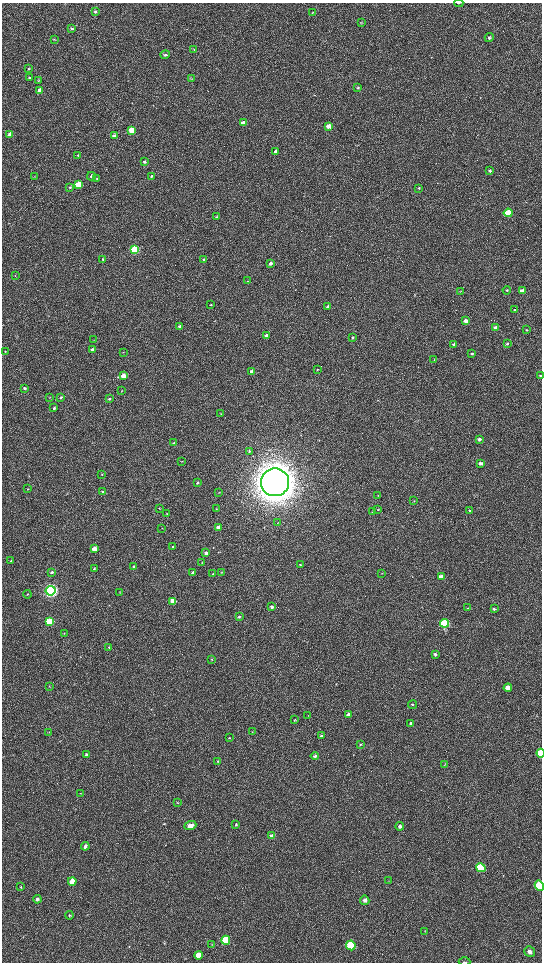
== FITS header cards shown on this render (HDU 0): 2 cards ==
NAXIS1  =                 1080 / length of data axis 1
NAXIS2  =                 1920 / length of data axis 2

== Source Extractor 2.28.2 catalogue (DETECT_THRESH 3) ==
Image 1080 x 1920 px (HDU 0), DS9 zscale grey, zoomed out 1/2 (1 PNG px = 2 x 2 image px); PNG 544 x 964 px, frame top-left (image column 1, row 1919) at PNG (2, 3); each listed source drawn as its Kron ellipse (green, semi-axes under 4 px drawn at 4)
Background 530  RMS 38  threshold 114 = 3 sigma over >= 5 px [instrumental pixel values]
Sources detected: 168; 9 cannot appear on this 1/2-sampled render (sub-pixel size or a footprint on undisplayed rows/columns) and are neither listed nor drawn; the other 159 listed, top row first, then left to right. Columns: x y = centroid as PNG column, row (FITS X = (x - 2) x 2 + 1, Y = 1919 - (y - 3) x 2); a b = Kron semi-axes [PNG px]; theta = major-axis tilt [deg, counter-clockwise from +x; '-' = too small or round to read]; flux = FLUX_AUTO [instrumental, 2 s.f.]
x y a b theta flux
459 3 4 2 - 6.0e+03
95 12 4 3 - 1.2e+04
313 12 4 3 - 6.6e+03
362 22 3 2 - 4.4e+03
72 29 4 4 - 9.1e+03
489 37 4 4 - 1.4e+04
54 39 4 3 - 5.2e+03
194 49 3 3 - 6.0e+03
165 55 4 4 - 1.1e+04
28 69 4 3 - 7.6e+03
29 77 4 3 - 7.3e+03
191 78 4 3 - 6.4e+03
38 80 4 3 - 6.5e+03
358 87 4 4 - 1.3e+04
39 90 4 4 - 2.4e+04
243 123 4 3 - 9.6e+04
328 126 4 3 - 5.7e+04
132 130 4 3 - 1.4e+05
10 134 4 3 - 3.3e+04
114 136 4 3 - 2.6e+04
276 152 3 3 - 3.1e+04
78 155 4 3 - 9.4e+03
144 162 4 3 - 1.3e+04
490 171 4 3 - 1.0e+04
35 176 3 2 - 3.3e+03
91 176 4 4 - 1.5e+04
152 176 4 3 - 1.0e+04
97 178 3 3 - 5.7e+03
78 184 4 3 - 2.7e+05
70 187 4 4 - 1.1e+04
419 188 3 3 - 6.5e+03
508 213 4 3 - 3.6e+05
217 217 3 3 - 1.1e+04
134 250 4 3 - 8.3e+05
103 259 3 3 - 9.5e+03
204 259 4 3 - 1.1e+04
270 263 3 3 - 2.5e+04
15 276 3 2 - 3.7e+03
248 281 3 2 - 3.8e+03
507 290 4 3 - 1.0e+04
460 291 3 2 - 3.8e+03
522 291 4 3 - 6.9e+04
211 305 4 3 - 6.8e+03
328 306 3 3 - 2.0e+04
515 310 3 3 - 7.5e+03
466 321 4 3 - 3.7e+04
180 327 4 3 - 2.7e+04
495 328 4 3 - 1.9e+04
526 330 3 3 - 5.0e+03
267 336 3 3 - 3.4e+04
353 337 3 3 - 1.1e+04
94 340 3 3 - 3.6e+03
507 343 4 3 - 8.9e+03
453 344 4 3 - 1.1e+04
92 350 3 3 - 3.6e+04
5 351 3 2 - 3.5e+03
123 352 3 2 - 3.0e+03
472 354 4 3 - 8.2e+03
434 360 3 3 - 3.5e+03
317 369 3 3 - 5.7e+03
252 372 3 3 - 4.8e+04
123 376 3 3 - 1.0e+05
540 376 3 3 - 8.1e+03
24 388 4 3 - 1.1e+04
122 391 3 2 - 3.3e+03
50 397 3 3 - 4.3e+03
61 397 4 3 - 1.1e+04
109 399 4 3 - 1.1e+04
54 408 3 3 - 1.2e+04
221 414 3 3 - 4.6e+03
479 439 4 3 - 2.4e+04
174 443 4 3 - 9.0e+03
249 451 4 3 - 9.1e+03
182 461 3 2 - 3.4e+03
481 463 4 3 - 2.5e+04
102 474 4 2 - 5.0e+03
275 482 14 14 - 1.9e+07
198 483 3 3 - 9.1e+03
28 489 3 3 - 6.1e+03
103 491 3 3 - 6.0e+03
219 492 3 2 - 3.4e+03
378 495 3 2 - 3.8e+03
414 501 4 2 - 4.5e+03
159 508 3 3 - 4.8e+03
216 509 3 2 - 4.3e+03
378 509 4 2 - 4.9e+03
470 511 4 4 - 1.0e+04
373 512 3 3 - 5.6e+03
167 513 3 3 - 4.5e+03
277 523 3 3 - 5.4e+03
219 527 3 3 - 6.1e+04
162 528 4 2 - 3.6e+03
173 547 3 3 - 9.8e+03
94 549 3 3 - 7.7e+04
206 553 4 3 - 1.9e+04
11 561 3 2 - 3.7e+03
202 563 4 2 - 4.9e+03
300 565 3 3 - 5.5e+03
134 566 4 3 - 1.2e+04
94 568 3 3 - 8.7e+03
52 572 4 3 - 1.7e+04
193 572 3 3 - 1.2e+04
221 572 3 2 - 3.5e+03
382 573 3 2 - 2.4e+03
213 574 3 2 - 3.7e+03
441 577 3 3 - 6.4e+04
51 591 5 4 - 2.8e+06
120 592 3 3 - 5.1e+03
27 594 4 3 - 7.3e+03
173 601 4 3 - 1.9e+05
272 607 4 3 - 1.4e+04
468 608 4 1 - 3.0e+03
494 609 3 3 - 1.0e+04
239 617 3 3 - 7.1e+03
50 621 4 3 - 4.2e+05
445 623 4 4 - 8.3e+05
64 633 3 2 - 4.5e+03
109 647 4 3 - 8.7e+03
435 654 4 3 - 1.5e+04
212 659 3 3 - 4.2e+03
49 686 3 2 - 3.4e+03
508 688 4 4 - 6.6e+04
412 705 4 3 - 7.7e+03
348 714 4 3 - 2.2e+04
308 715 2 1 - 2.0e+03
294 720 4 3 - 6.1e+03
411 723 4 4 - 1.7e+04
49 732 3 2 - 3.4e+03
252 732 3 3 - 5.0e+03
321 736 4 3 - 1.2e+04
229 738 3 2 - 5.1e+03
361 744 3 3 - 7.6e+03
541 753 4 3 - 1.9e+05
87 755 4 3 - 2.3e+04
315 756 4 3 - 1.9e+04
218 761 3 3 - 5.8e+03
445 765 4 2 - 4.4e+03
81 793 3 3 - 4.4e+03
177 803 3 3 - 5.8e+03
236 824 4 3 - 9.2e+03
190 826 6 4 20 6.1e+04
400 826 4 4 - 2.0e+04
272 836 4 4 - 3.1e+04
85 846 4 3 - 2.0e+04
481 868 5 4 - 3.9e+05
72 881 4 4 - 9.6e+04
388 881 3 2 - 3.5e+03
539 886 5 4 - 2.3e+05
21 887 4 3 - 6.6e+03
37 899 4 4 - 1.4e+04
365 900 4 4 - 1.9e+04
70 915 4 3 - 7.6e+03
425 931 3 3 - 4.3e+03
226 940 4 4 - 4.4e+05
212 944 3 3 - 5.3e+03
351 945 5 4 - 6.1e+05
530 952 6 5 - 2.6e+04
198 955 4 4 - 1.1e+05
464 962 6 2 0 5.0e+03
At the frame edge (FLAGS 8, measured only in part): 4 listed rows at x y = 459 3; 541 753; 539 886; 464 962
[9 sub-pixel or undisplayed-footprint detections neither listed nor drawn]